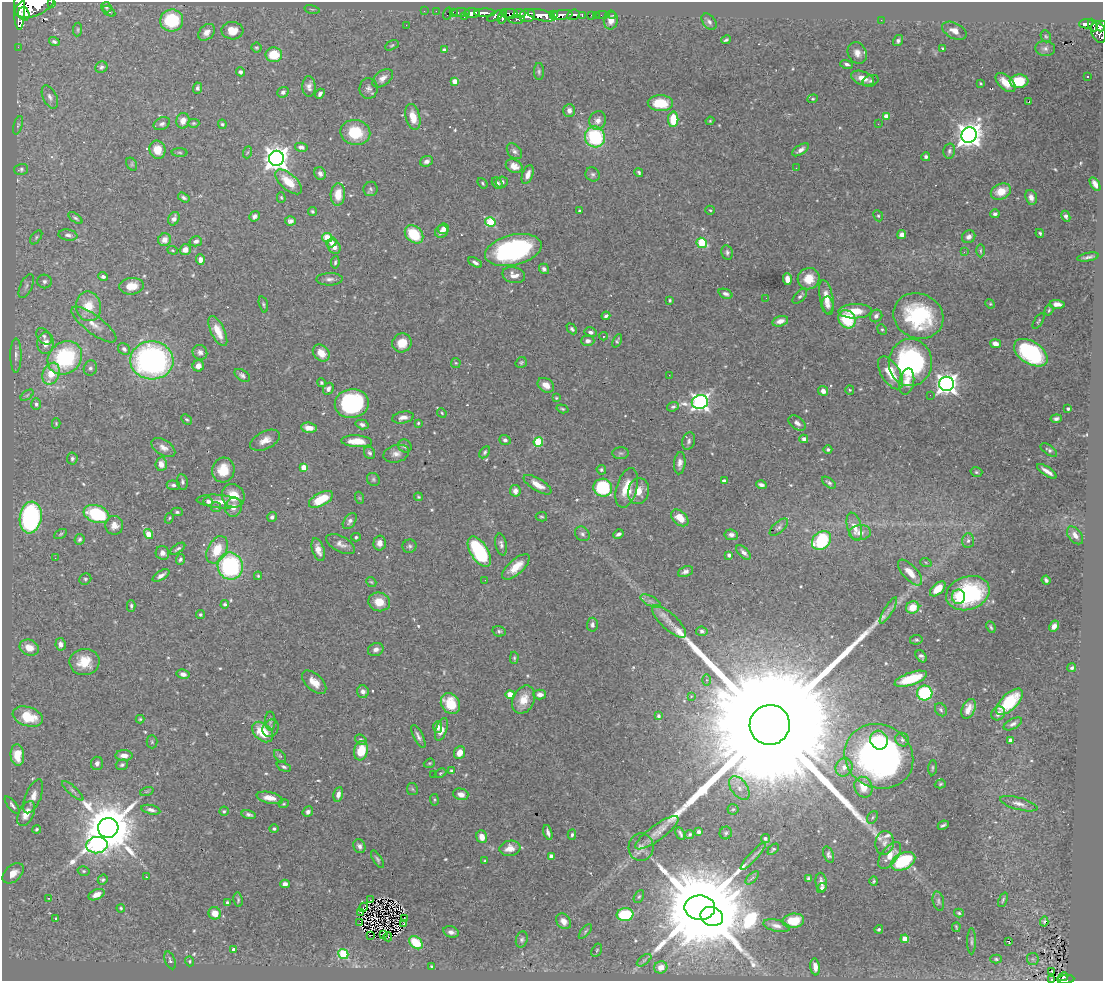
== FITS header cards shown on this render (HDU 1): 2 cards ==
NAXIS1  =                 1101
NAXIS2  =                  979

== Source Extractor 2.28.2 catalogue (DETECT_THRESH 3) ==
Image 1101 x 979 px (HDU 1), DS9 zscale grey, 1 PNG px = 1 image px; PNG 1105 x 983 px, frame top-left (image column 1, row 979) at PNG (2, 2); each listed source drawn as its Kron ellipse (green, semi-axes under 4 px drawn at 4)
Background 0.732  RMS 0.02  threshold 0.0604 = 3 sigma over >= 5 px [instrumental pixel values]
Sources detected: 592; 3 with non-positive FLUX_AUTO (blend fragments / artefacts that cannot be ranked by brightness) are neither listed nor drawn; of the other 589, the 500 brightest by FLUX_AUTO listed and drawn (89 fainter detections omitted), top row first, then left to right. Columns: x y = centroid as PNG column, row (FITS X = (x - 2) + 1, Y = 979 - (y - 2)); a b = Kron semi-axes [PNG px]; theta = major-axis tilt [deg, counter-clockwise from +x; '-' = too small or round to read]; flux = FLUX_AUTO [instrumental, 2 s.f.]
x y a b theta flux
51 2 3 2 - 100
35 5 21 10 23 11000
106 7 5 5 - 2.7
20 9 21 5 89 8100
312 9 8 3 -13 1.7
109 11 7 4 -34 2.5
424 11 2 2 - 20
436 11 2 2 - 16
453 12 3 2 - 46
461 13 9 3 1 150
472 13 8 5 -2 2900
485 13 11 4 1 2300
520 13 5 3 - 880
24 14 7 5 -73 3600
447 14 6 2 72 63
510 14 8 5 -1 950
553 14 4 3 - 820
527 15 8 6 16 2900
542 15 14 5 -13 5500
562 15 10 5 4 2600
573 15 6 5 - 750
582 15 4 3 - 310
592 15 3 3 - 78
596 15 2 2 - 13
602 15 5 2 - 25
613 15 2 2 - 15
496 16 10 4 26 1000
503 16 8 4 78 1100
464 17 4 3 - 35
172 20 11 11 - 73
517 20 8 4 0 430
611 20 9 7 84 9.8
881 20 3 2 - 1.5
709 22 9 6 -51 4.5
1086 24 7 4 3 410
406 25 2 2 - 2.5
1093 25 6 3 -67 350
1101 26 5 3 - 540
78 29 7 4 84 1.9
232 31 11 8 -3 20
954 31 13 7 -26 11
207 32 9 7 45 8.7
1099 32 11 7 -74 1000
1046 36 6 5 - 2.3
726 40 5 3 - 2.5
898 41 6 4 55 3.9
54 42 5 4 - 3.1
392 45 7 4 30 2
18 47 2 2 - 15
256 48 5 5 - 1.9
1045 48 10 7 -6 5.3
943 49 4 3 - 2.3
444 50 4 4 - 4.6
857 53 11 9 -61 10
274 55 8 7 - 34
847 64 7 4 -16 3.4
101 67 6 5 - 3.4
539 71 8 5 -90 2.8
240 72 5 4 - 3.4
1087 77 3 3 - 1.5
383 78 12 7 39 8.3
862 78 12 6 -19 14
455 81 4 4 - 17
871 81 8 5 21 3.1
1019 81 9 7 4 48
1006 82 12 6 -42 23
981 83 3 3 - 1.6
309 86 10 6 -89 6.6
197 88 5 4 - 4
369 88 10 9 - 5.7
283 92 6 5 - 3.7
320 94 5 4 - 4.5
50 97 12 6 -64 7
813 99 5 4 - 1.7
1029 101 3 2 - 1.9
660 103 12 8 -1 40
569 110 6 6 - 6.5
886 116 4 4 - 18
413 117 13 7 -76 20
673 119 8 5 89 34
598 120 9 8 - 8
183 121 8 6 76 10
710 121 4 4 - 1.6
194 123 6 4 0 2.1
162 124 8 6 24 4.4
222 124 5 4 - 2.1
878 124 2 2 - 2.1
18 125 10 4 72 2.6
355 132 15 12 -10 49
969 135 8 7 - 1400
595 137 10 10 - 110
301 147 6 4 -13 4.4
157 150 9 8 - 22
801 150 9 4 33 6.3
514 151 9 6 -49 4.6
949 151 7 6 - 3.4
180 152 8 4 -1 2.2
248 152 6 4 70 1.7
926 157 4 4 - 3.4
276 158 7 7 - 1300
426 161 6 5 - 5.4
132 164 7 5 -61 2.2
514 166 8 6 -26 12
796 168 2 2 - 3.7
21 169 7 5 15 2.9
639 172 4 3 - 2.2
320 174 6 5 - 3.9
593 174 7 6 - 3.5
528 175 10 5 69 8.5
289 182 16 8 -41 30
502 182 6 5 - 4.2
482 183 6 4 -52 1.9
497 183 6 4 -52 3.9
1095 184 8 4 -58 7.2
371 189 7 7 - 3.2
1001 191 10 7 24 22
338 194 11 7 86 23
281 197 5 4 - 1.9
1031 197 7 5 -71 7.1
184 198 6 4 -33 3.2
710 210 4 4 - 1.7
312 211 5 4 - 2.3
580 211 3 3 - 3
995 214 5 4 - 3.8
254 216 5 5 - 4.3
878 216 6 4 -66 2
1066 216 6 4 -64 3.6
75 218 8 4 -37 2.7
174 219 7 5 65 6.1
290 221 5 4 - 5
490 222 5 5 - 83
444 229 5 5 - 7.9
442 231 7 6 - 9.1
1040 233 4 3 - 2.3
414 234 10 8 -44 49
68 235 9 5 -10 5.4
902 235 5 4 - 5.4
36 237 8 4 53 2.8
969 237 7 6 - 6.2
327 238 5 4 - 47
164 240 6 6 - 10
196 241 6 5 - 5.2
331 243 5 4 - 4.7
702 243 5 5 - 66
334 247 7 6 - 9.8
173 250 5 4 - 1.6
185 250 5 5 - 13
513 250 29 15 13 240
980 251 7 3 90 1.7
727 252 7 5 -76 3.6
964 252 3 2 - 2.3
1088 257 11 3 11 4.6
200 260 5 4 - 6.5
335 262 6 4 82 2.6
475 263 7 4 -30 4.2
544 269 5 5 - 3.9
514 275 11 8 -15 11
103 276 5 4 - 4
329 279 13 6 2 6
787 279 6 4 -86 13
809 279 11 10 - 24
44 281 7 7 - 5.1
26 286 13 6 66 6.1
132 286 12 8 6 19
726 294 7 4 -22 4.8
800 296 9 5 46 3.8
766 298 2 2 - 2.9
826 298 18 6 -78 16
670 300 3 3 - 2
263 304 8 4 -76 2.3
990 304 5 4 - 1.6
1057 304 8 4 -4 7.9
828 305 8 6 -89 4.9
88 306 15 12 -80 33
1049 310 5 4 - 2
855 311 17 7 1 28
606 316 4 4 - 3.3
876 316 6 6 - 5.1
918 316 25 22 -24 130
847 319 9 8 - 61
780 321 8 5 15 8.9
1038 321 8 3 58 2
94 325 27 9 -37 18
572 329 6 4 -46 3.1
882 329 5 4 - 1.9
218 331 16 7 -64 18
590 332 6 5 - 4.3
44 336 9 6 -48 5.3
603 336 4 4 - 1.6
588 341 6 5 - 4.8
617 341 7 4 64 3
46 343 11 8 87 14
402 343 10 9 - 20
995 344 5 4 - 9.1
124 349 6 5 - 4.1
200 352 7 7 - 5
321 353 9 7 -46 17
1031 353 19 11 -32 190
16 355 17 5 90 7
65 358 18 15 40 150
152 360 21 19 -3 400
910 362 23 21 88 240
456 363 5 5 - 1.8
521 363 6 5 - 2.2
198 366 6 5 - 10
90 368 7 6 - 4.1
891 373 18 9 -58 34
51 374 11 8 66 30
242 375 8 5 -36 3.8
669 375 2 2 - 5.6
907 382 13 7 80 14
321 383 5 4 - 2.1
947 384 7 7 - 920
546 385 9 6 -34 12
328 389 6 5 - 5.2
850 390 5 4 - 1.7
823 391 5 4 - 8.6
27 395 7 4 37 2.2
930 395 2 2 - 3
556 398 4 3 - 1.7
700 402 8 7 - 560
36 404 6 4 90 2.9
352 404 17 14 10 170
673 407 6 4 17 3.1
562 409 6 3 -18 1.9
1068 409 3 3 - 3.2
442 413 5 4 - 1.7
403 417 11 6 12 7.5
187 419 6 4 -42 1.9
1056 419 5 4 - 3.8
56 423 5 4 - 1.5
418 423 4 3 - 1.8
797 423 10 6 -37 5.9
362 424 6 4 -15 4.5
309 428 8 5 -6 13
804 439 4 4 - 6
265 440 16 8 26 13
505 440 6 4 -20 3.1
357 441 15 6 -3 22
689 441 9 6 72 3.9
538 442 5 4 - 78
405 446 7 6 - 3.4
163 448 13 7 -32 8.7
828 449 4 4 - 2.8
1049 450 9 5 -34 3.3
485 452 7 4 58 2.5
369 453 6 5 - 3.1
621 453 8 6 -1 3
396 454 13 8 16 8.4
72 459 6 5 - 3.1
680 463 11 5 85 6.5
161 464 7 5 84 11
304 467 4 4 - 29
223 470 12 11 - 27
601 470 5 4 - 2.7
1047 471 11 3 -34 8.1
976 472 6 4 -15 2.2
373 479 7 6 - 2.8
724 481 4 3 - 7.1
182 482 8 5 -81 3.7
829 483 8 4 -38 2.8
173 485 6 5 - 3.7
537 485 16 6 -31 16
761 485 5 4 - 5.1
603 488 9 9 - 87
627 488 20 10 74 33
515 491 6 5 - 9.4
638 491 13 10 78 17
233 496 12 11 - 26
418 497 4 3 - 1.6
360 498 6 4 -70 1.5
321 499 13 6 27 38
208 501 5 4 - 5
220 502 23 6 -5 15
216 507 5 5 - 1.9
233 507 9 8 - 11
177 512 5 4 - 2.3
96 514 13 8 -19 110
31 517 16 11 81 250
272 517 5 5 - 3.5
541 517 6 4 -12 2
169 518 5 4 - 1.7
680 518 10 6 -43 22
350 521 9 5 54 4.9
114 525 9 9 - 11
779 527 11 5 43 3.9
854 527 14 7 -75 14
860 533 11 7 5 11
61 534 7 4 28 1.9
148 534 5 4 - 24
582 534 8 6 -44 3.9
618 534 5 3 - 3.6
731 535 7 5 -7 5.1
1075 535 10 6 -52 9.2
356 537 4 4 - 2
80 539 5 5 - 3.4
821 541 10 8 41 90
968 541 7 6 - 4.1
380 543 7 6 - 8.1
341 544 16 7 -28 8.3
501 544 11 5 -79 5.3
409 546 7 6 - 3.2
178 549 8 3 34 2.8
217 550 14 9 62 34
318 550 12 6 -72 10
479 552 17 8 -58 120
744 552 9 5 -42 6.1
162 553 7 6 - 6.8
729 555 4 3 - 5.3
55 558 2 2 - 3
180 559 5 4 - 2.9
926 563 6 3 -21 1.6
230 566 13 12 - 170
516 567 17 7 42 22
685 571 8 5 23 4.7
910 573 16 7 -47 16
161 575 9 4 32 5.9
258 576 4 3 - 1.7
85 579 6 5 - 2.4
485 580 2 2 - 2.1
1046 580 5 3 - 3.1
371 582 5 4 - 1.7
938 589 9 5 43 19
968 593 22 16 18 160
958 597 7 6 - 14
650 601 11 4 -26 5.4
379 602 11 9 -14 21
225 604 4 3 - 3
131 606 6 4 -89 2.6
913 607 7 6 - 25
888 610 15 4 59 5.2
200 615 4 4 - 2
669 622 22 8 -44 15
592 625 7 5 86 4.7
1054 626 6 4 61 6.4
991 627 6 3 -64 2.2
499 631 7 5 -13 2.8
702 631 6 4 -7 3.5
916 640 6 5 - 2.2
61 644 6 5 - 7
29 648 10 7 -22 16
376 649 8 6 23 6
921 656 7 4 -52 3.7
514 658 6 4 89 2
84 662 15 13 8 32
1072 668 4 4 - 3
183 674 6 5 - 6
911 679 17 6 19 49
706 680 6 4 -90 2.2
314 682 15 8 -43 15
363 692 6 5 - 6.4
925 693 8 7 - 140
510 694 4 4 - 19
540 694 6 5 - 7.5
691 696 4 4 - 2.1
524 700 15 10 64 20
1009 702 17 8 44 62
450 704 11 9 -56 37
968 709 10 6 65 11
941 710 7 5 -58 2.7
998 713 7 6 - 5.6
659 716 4 4 - 2.5
28 717 15 9 -19 48
140 719 4 4 - 1.7
270 721 9 5 -90 3.7
1013 724 10 5 27 4.8
770 725 20 20 - 190000
438 727 6 4 -89 12
271 728 9 7 56 4.9
441 729 12 5 70 10
263 732 12 8 -44 41
418 736 12 5 -63 5
361 740 6 4 -34 3.1
879 740 9 8 - 32
902 740 7 6 - 4.2
1010 740 4 4 - 3.7
152 742 6 5 - 2.1
361 751 10 7 74 34
459 753 6 5 - 12
17 755 11 7 -85 28
124 756 8 5 1 9.2
280 756 7 4 -44 2.4
879 756 35 31 -27 550
97 763 6 6 - 5.2
429 763 6 4 20 1.7
122 765 6 5 - 2.7
284 767 7 4 -25 3
844 767 9 8 - 9.3
932 768 7 3 85 1.8
451 771 3 3 - 1.7
440 773 6 4 27 1.8
433 774 2 2 - 5.8
940 784 6 4 18 1.9
863 787 11 9 -66 21
739 788 13 8 -53 11
412 789 6 5 - 2
73 791 14 4 -42 4.1
147 791 7 4 19 2.1
338 794 7 4 78 7
461 794 8 5 -15 8.8
33 796 18 8 67 12
270 798 13 5 -14 15
434 800 6 3 -82 1.5
284 804 5 4 - 1.7
1019 804 19 6 -15 8.6
12 805 11 4 -52 3.9
733 809 5 5 - 2
151 810 9 4 -13 5.5
224 811 5 4 - 2
308 812 5 5 - 4.3
26 814 13 7 63 16
249 814 7 4 -15 4.1
872 817 7 5 57 2.5
943 825 6 3 25 2.7
108 828 10 10 - 9800
37 829 4 4 - 2.3
274 829 5 4 - 3.3
548 832 8 3 -73 4.5
699 832 4 3 - 4.7
657 833 26 7 36 13
726 833 6 6 - 2.6
680 834 7 3 -63 3
690 834 4 3 - 2.2
572 835 5 4 - 3.2
482 837 6 5 - 13
765 839 5 4 - 3
885 843 12 9 81 8.6
97 845 11 8 5 280
359 846 7 6 - 5.1
641 847 14 12 86 9.9
510 848 10 7 7 14
773 849 6 3 43 2.5
829 855 8 5 -69 3.9
890 855 15 8 54 20
551 856 4 4 - 15
753 856 18 3 48 5.1
377 859 10 4 -57 2.8
485 861 4 3 - 1.8
903 861 13 8 27 92
84 871 6 4 -15 2
13 873 12 8 43 12
146 877 3 2 - 2.2
752 878 8 4 45 2.6
808 878 4 4 - 2.3
103 879 5 4 - 2.4
874 881 4 3 - 1.8
821 882 9 5 -83 6.5
285 884 5 4 - 7.8
822 888 5 4 - 4.2
96 895 8 5 24 11
639 897 7 4 61 2.1
49 898 3 3 - 29
238 900 7 4 -82 2.2
371 900 3 2 - 3.2
1003 900 8 4 66 2.2
938 901 10 5 -77 3.9
227 903 4 3 - 4
363 907 5 2 - 2.7
121 908 4 4 - 1.8
700 908 15 12 -2 39000
361 912 4 2 - 4.2
215 913 6 6 - 13
959 913 5 4 - 2
625 915 8 6 4 68
712 916 11 9 -16 7600
55 919 3 3 - 13
404 919 3 2 - 1.5
563 921 8 6 -51 11
793 921 11 7 7 34
1044 921 5 3 - 1.8
360 923 3 2 - 2.6
404 923 3 2 - 3.3
777 926 13 6 -14 7.9
956 927 5 2 - 1.8
879 929 4 4 - 2.2
585 931 9 4 50 2.4
451 932 8 5 -17 5
383 934 3 2 - 1.7
371 935 3 2 - 1.7
388 937 5 3 - 3.2
905 939 4 4 - 34
522 940 8 5 73 3.3
971 941 13 3 90 3.1
1008 941 3 3 - 11
416 943 7 5 -44 39
234 949 4 3 - 5.4
597 950 7 4 59 2.1
343 954 5 5 - 92
996 959 6 4 -2 2.1
1033 959 6 6 - 2.4
170 960 9 5 -68 3.2
644 960 8 4 37 3.2
190 961 5 4 - 1.8
432 966 3 3 - 1.6
661 967 6 6 - 10
815 967 8 4 -82 11
1052 971 3 2 - 2.5
1063 977 5 3 - 74
1051 979 3 2 - 2
1066 979 8 3 6 240
At the frame edge (FLAGS 8, measured only in part): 5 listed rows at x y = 51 2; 35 5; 1101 26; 1051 979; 1066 979
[89 fainter detections neither listed nor drawn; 3 non-positive-flux detections neither listed nor drawn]